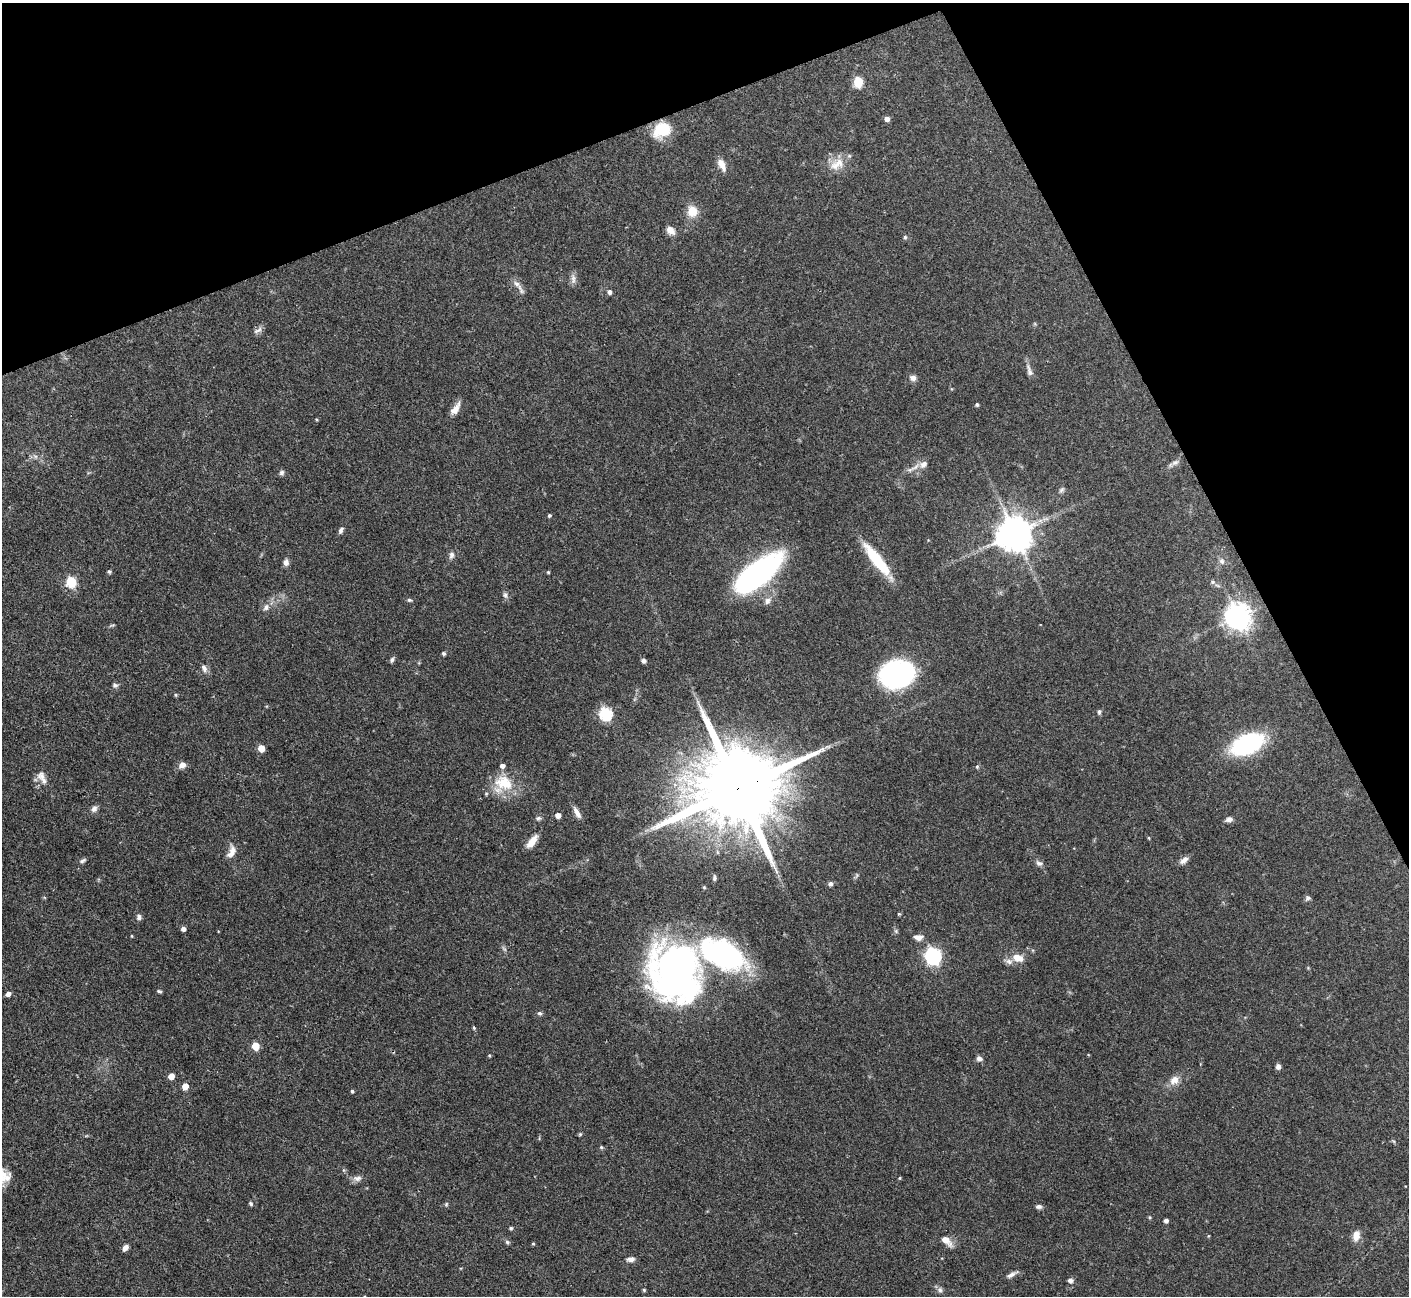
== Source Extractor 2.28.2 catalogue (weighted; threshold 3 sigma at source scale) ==
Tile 3 of 4 x 4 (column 3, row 1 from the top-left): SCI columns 2816-4222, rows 4040-5333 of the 5629 x 5618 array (HDU 1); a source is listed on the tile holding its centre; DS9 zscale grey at full resolution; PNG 1411 x 1298 px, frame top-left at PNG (2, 3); no overlay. Shown black and unused: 21% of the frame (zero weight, under 3 of 4 exposures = <1% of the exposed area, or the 3 px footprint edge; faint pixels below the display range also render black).
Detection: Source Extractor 2.28.2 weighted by HDU 2 'WHT'; one run over the whole footprint, this tile lists its part. Background 0.0876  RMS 0.0036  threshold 0.0162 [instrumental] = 3 sigma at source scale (4.5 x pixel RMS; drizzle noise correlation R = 1.50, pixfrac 1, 0.05/0.05 arcsec/px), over >= 5 px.
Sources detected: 119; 1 cosmic-ray / hot-pixel residue — not listed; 3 inside a brighter listed object's ellipse — not listed separately; the other 115 listed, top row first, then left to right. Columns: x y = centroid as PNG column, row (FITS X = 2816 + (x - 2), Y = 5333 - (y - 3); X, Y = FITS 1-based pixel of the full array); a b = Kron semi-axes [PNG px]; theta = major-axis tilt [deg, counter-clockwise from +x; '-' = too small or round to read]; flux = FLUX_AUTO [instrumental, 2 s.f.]
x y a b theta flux
858 82 6 5 - 21
887 119 5 4 - 2.1
662 130 19 14 31 12
837 164 25 13 29 5.6
722 165 16 7 -65 2.8
692 211 10 9 - 6.6
670 230 12 8 -45 2.3
905 237 5 4 - 0.62
573 279 14 6 -85 1.6
517 284 20 6 -50 2.1
609 292 6 5 - 1.1
258 330 15 6 35 1.4
1029 371 19 6 -72 1.9
913 378 9 7 -31 1.5
977 405 4 4 - 0.64
455 409 16 7 55 3.2
316 419 4 3 - 0.32
35 456 7 4 -18 0.83
1175 462 12 6 31 1.4
923 464 13 10 35 2.6
282 473 7 6 - 0.83
1062 490 9 5 45 0.79
549 515 4 4 - 0.56
341 530 9 5 63 0.94
1014 533 10 10 - 870
451 555 11 7 75 1.4
877 560 42 10 -52 17
1222 561 10 7 -63 1.4
286 562 8 6 -82 1.6
109 571 4 4 - 0.61
548 572 3 3 - 0.45
758 573 52 20 39 78
71 582 6 5 - 25
1212 582 7 5 -20 0.84
505 595 9 6 -82 1
409 600 6 4 -15 0.59
767 601 10 8 63 1.7
266 607 10 7 56 1.7
1238 616 9 8 - 360
111 625 9 3 20 0.47
444 653 5 5 - 0.58
392 660 7 5 71 0.77
643 661 6 5 - 0.84
204 668 12 7 -66 1.5
897 674 22 17 13 95
115 685 8 6 -18 0.88
176 695 6 4 -89 0.4
1099 712 5 5 - 0.86
606 714 6 6 - 45
1247 744 25 14 24 55
828 747 9 4 9 0.84
261 748 5 5 - 6
182 765 10 8 26 1.8
977 766 5 5 - 0.51
41 776 13 12 - 2.6
504 783 26 19 -18 11
739 788 29 20 22 7400
94 809 9 7 64 1.4
577 813 16 6 -59 2.2
558 815 5 4 - 2.7
538 818 7 5 2 0.75
1229 819 9 6 16 1.4
1149 838 4 3 - 0.34
532 842 16 7 53 4
231 852 17 9 65 2.9
1184 860 12 7 39 1.8
83 861 9 5 27 0.81
1039 863 10 7 -20 1.2
857 875 7 4 72 0.58
714 878 7 4 88 0.64
831 884 7 6 - 0.85
704 887 4 4 - 0.34
1307 898 8 6 56 0.83
899 914 5 4 - 0.42
139 917 8 7 - 1.1
183 929 5 4 - 1.5
132 936 4 3 - 0.34
918 937 12 7 -4 2
723 954 43 23 -27 75
933 956 8 7 - 99
1018 958 15 9 -18 4
674 972 54 44 -73 170
159 991 6 3 -21 0.56
8 994 4 4 - 1.8
539 1013 6 5 - 0.7
474 1028 4 4 - 0.49
255 1046 5 5 - 9
489 1055 4 3 - 0.39
979 1059 8 7 - 1.2
1278 1067 6 5 - 1.2
171 1076 5 5 - 3.7
1174 1080 13 10 36 3.2
185 1086 5 5 - 4.5
352 1091 4 3 - 0.55
580 1134 5 4 - 0.43
601 1147 5 4 - 0.56
357 1178 12 7 6 1.7
900 1178 5 3 - 0.35
251 1203 6 4 -47 0.66
446 1204 6 4 50 0.48
1039 1207 7 5 -5 1
1150 1217 5 4 - 0.48
1166 1220 4 4 - 1.2
511 1228 5 4 - 0.58
1208 1236 5 3 - 0.3
1356 1236 12 8 82 3.3
946 1241 17 8 -42 3.3
507 1242 6 5 - 0.82
533 1244 4 3 - 0.4
125 1247 7 5 50 1.8
631 1259 10 6 5 1.4
1011 1274 14 5 30 1.5
1070 1281 6 5 - 1.2
644 1290 4 4 - 0.48
940 1290 8 6 -87 1
Overlapping masked pixels (flux is a lower limit): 1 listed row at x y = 739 788